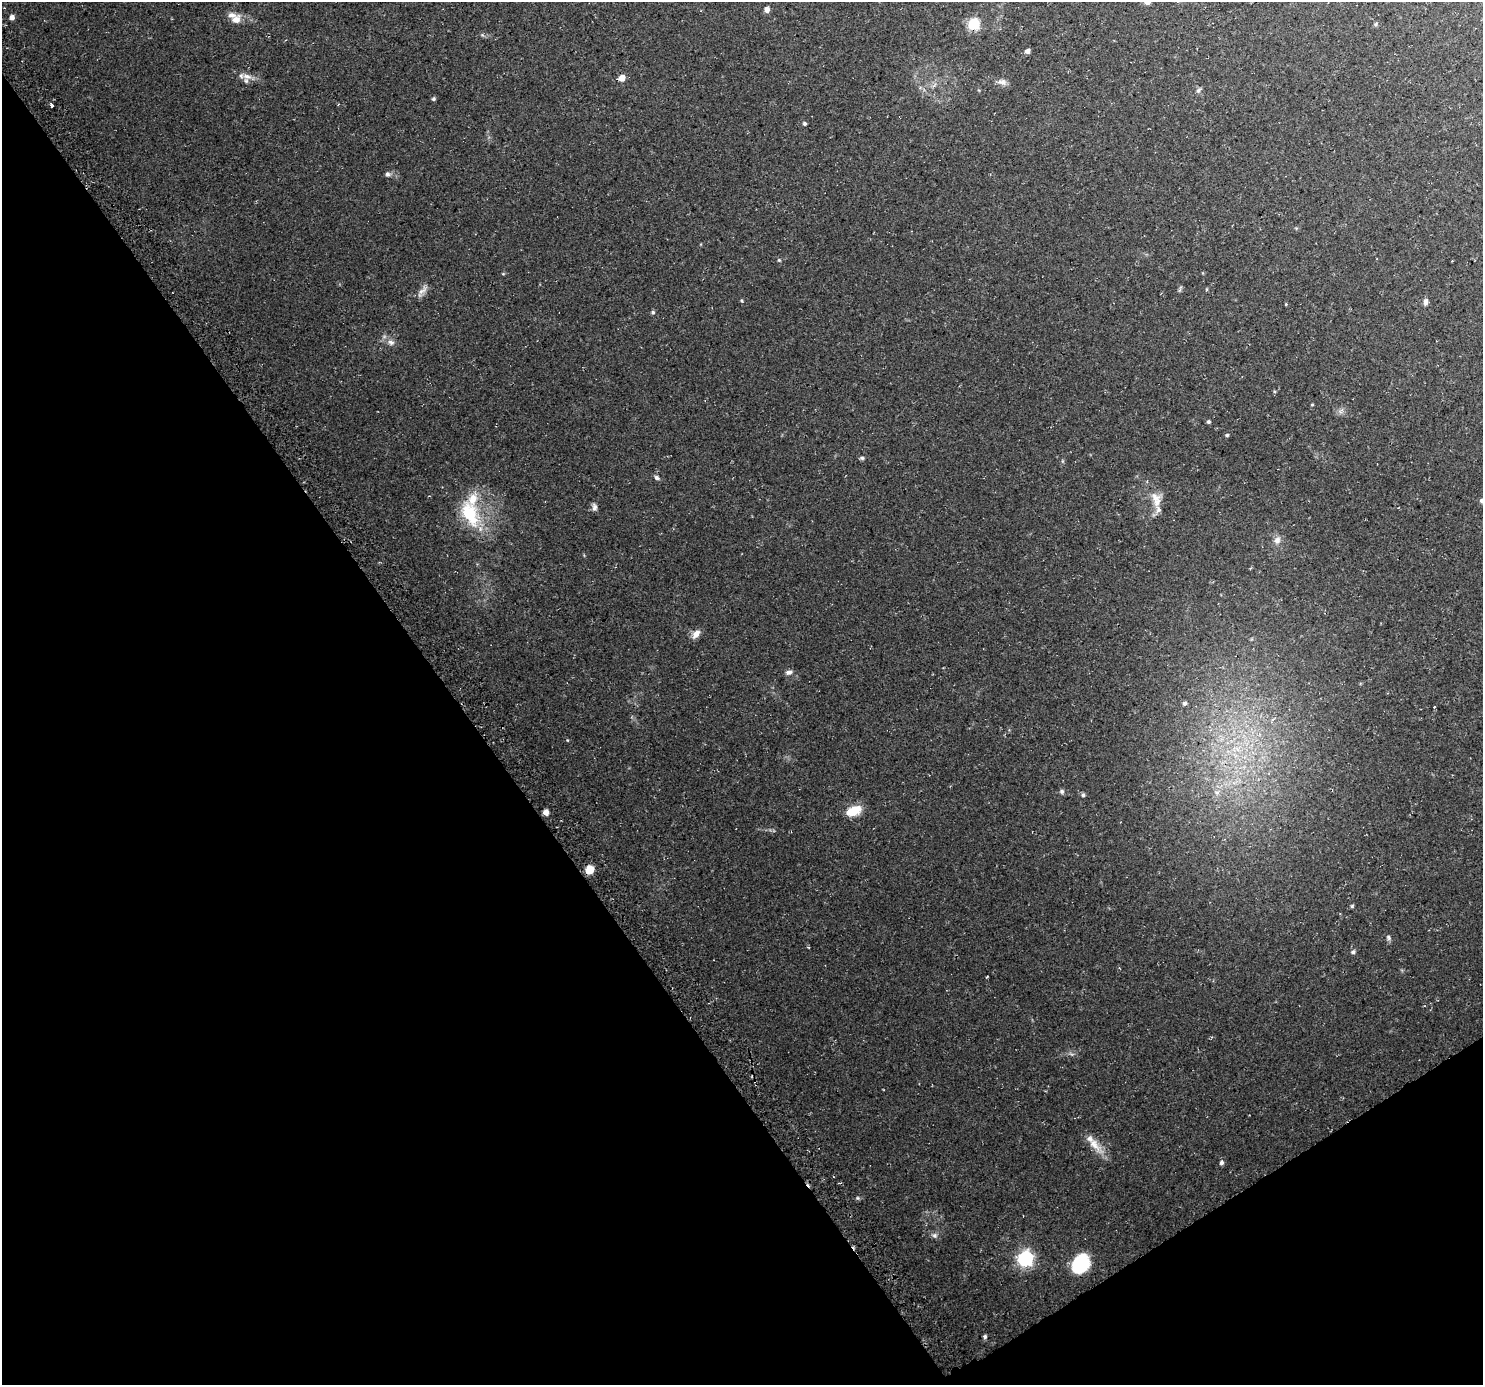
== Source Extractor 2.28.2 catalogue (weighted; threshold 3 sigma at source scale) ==
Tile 14 of 4 x 4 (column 2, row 4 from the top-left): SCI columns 1509-2989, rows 147-1529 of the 5983 x 5886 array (HDU 1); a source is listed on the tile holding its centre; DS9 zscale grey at full resolution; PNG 1485 x 1387 px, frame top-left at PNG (2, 2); no overlay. Shown black and unused: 35% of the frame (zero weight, under 3 of 4 exposures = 3% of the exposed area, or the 3 px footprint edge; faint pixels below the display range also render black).
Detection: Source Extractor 2.28.2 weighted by HDU 2 'WHT'; one run over the whole footprint, this tile lists its part. Background 0.0377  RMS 0.0038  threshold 0.0173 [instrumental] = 3 sigma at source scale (4.5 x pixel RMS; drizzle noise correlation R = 1.50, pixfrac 1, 0.0396/0.0396 arcsec/px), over >= 5 px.
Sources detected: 56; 1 cosmic-ray / hot-pixel residue — not listed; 4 inside a brighter listed object's ellipse — not listed separately; the other 51 listed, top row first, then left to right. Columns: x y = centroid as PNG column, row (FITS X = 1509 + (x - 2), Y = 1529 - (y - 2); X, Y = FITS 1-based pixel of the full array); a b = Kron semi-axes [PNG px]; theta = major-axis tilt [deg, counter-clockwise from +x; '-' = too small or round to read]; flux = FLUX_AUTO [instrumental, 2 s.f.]
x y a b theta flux
767 10 5 5 - 2
12 17 5 5 - 1.8
236 20 11 9 37 3.2
974 24 8 8 - 12
1376 24 5 5 - 0.52
1027 51 5 5 - 1.4
247 76 15 8 -9 2.8
622 78 6 6 - 3.5
1002 82 13 7 -15 1.8
1198 90 8 5 51 0.81
433 99 5 5 - 0.64
51 105 4 3 - 1.9
804 123 5 4 - 0.65
388 174 7 7 - 0.95
779 260 5 4 - 0.45
503 274 5 3 - 0.35
422 291 21 6 53 2.2
1425 302 8 5 80 1.4
653 312 5 5 - 0.67
391 342 10 7 -17 1.7
1312 405 4 3 - 0.31
1341 411 9 4 53 0.99
1208 422 4 4 - 0.6
1227 435 4 4 - 0.46
862 458 6 5 - 0.56
657 478 7 5 -33 0.95
1155 497 17 11 -27 3.9
1482 501 6 6 - 0.87
594 507 10 6 -81 1.3
470 514 38 21 -66 19
1277 540 10 9 - 2.1
1250 568 3 3 - 0.33
696 634 12 7 51 2.7
789 672 9 6 8 1.2
1185 703 5 5 - 0.73
1062 791 6 5 - 0.87
1217 793 6 6 - 0.99
1083 795 5 5 - 0.65
854 811 17 9 22 7.4
546 812 5 4 - 3.1
589 870 6 5 - 8.6
1352 906 4 4 - 0.49
1388 937 7 6 - 0.85
1353 952 6 5 - 0.74
1094 1144 33 9 -48 5.2
1222 1163 6 5 - 0.89
858 1198 5 4 - 0.49
934 1235 7 7 - 1.1
1025 1258 7 6 - 110
1081 1264 18 14 57 24
985 1336 5 5 - 0.7
Overlapping masked pixels (flux is a lower limit): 1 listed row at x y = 589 870
Isophote crosses this tile's border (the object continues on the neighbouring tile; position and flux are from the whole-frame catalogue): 1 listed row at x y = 1482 501